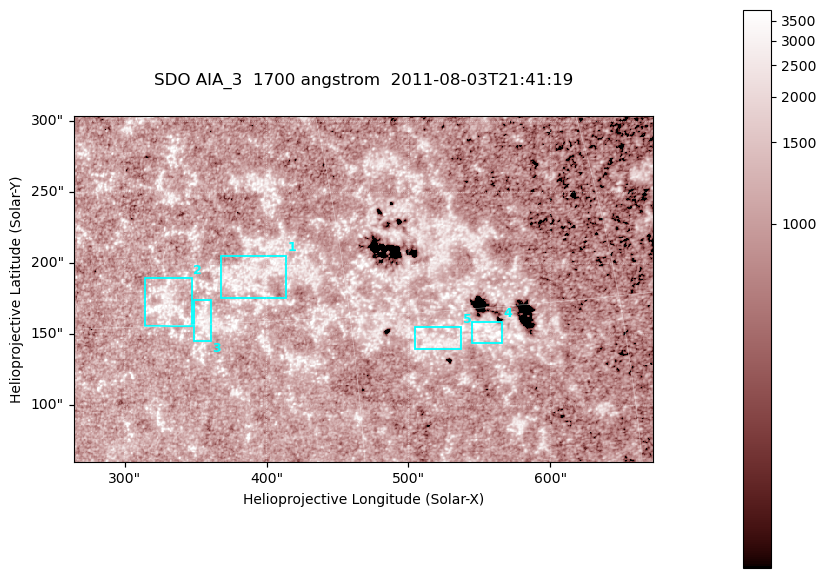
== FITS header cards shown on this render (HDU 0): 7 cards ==
TELESCOP= 'SDO     '           /
INSTRUME= 'AIA_3   '           /
WAVELNTH=                 1700 /
WAVEUNIT= 'angstrom'           /
DATE-OBS= '2011-08-03T21:41:19.715' /
CTYPE1  = 'HPLN-TAN'           /
CTYPE2  = 'HPLT-TAN'           /

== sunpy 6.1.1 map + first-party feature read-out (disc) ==
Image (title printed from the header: SDO AIA_3  1700 angstrom  2011-08-03T21:41:19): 666 x 399 px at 0.613 arcsec/px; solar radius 946 arcsec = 1543 px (partial field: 3.6% of the solar disc is inside the frame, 100% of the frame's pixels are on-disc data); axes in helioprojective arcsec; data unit not stated in the header (colour bar unlabelled)
Pointing: header CRPIX1/2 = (2049.23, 2048.32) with CRVAL1/2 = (0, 0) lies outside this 666 x 399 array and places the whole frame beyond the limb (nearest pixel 1.4 R_sun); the SolarSoft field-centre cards XCEN/YCEN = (468.1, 181.8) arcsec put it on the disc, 2009 arcsec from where CRPIX/CRVAL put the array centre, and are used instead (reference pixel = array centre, CRVAL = XCEN/YCEN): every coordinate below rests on XCEN/YCEN
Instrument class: DISC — disc imager (sunpy class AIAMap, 1700 A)
Bright regions (active regions / flare kernels): reference = the on-disc median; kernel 5 px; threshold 5 sigma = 1344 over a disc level ~1045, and >= 1.15x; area >= 265 px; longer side >= 5 px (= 3.1 arcsec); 5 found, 5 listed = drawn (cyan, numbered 1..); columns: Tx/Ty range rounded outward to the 2 arcsec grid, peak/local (2 s.f.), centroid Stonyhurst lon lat
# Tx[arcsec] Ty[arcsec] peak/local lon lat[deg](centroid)
1 366..414 174..206 3.3 +25 +17
2 314..348 154..190 3.8 +21 +16
3 348..362 144..174 3.2 +23 +15
4 544..566 142..160 4.9 +37 +14
5 504..538 138..156 3.2 +34 +14